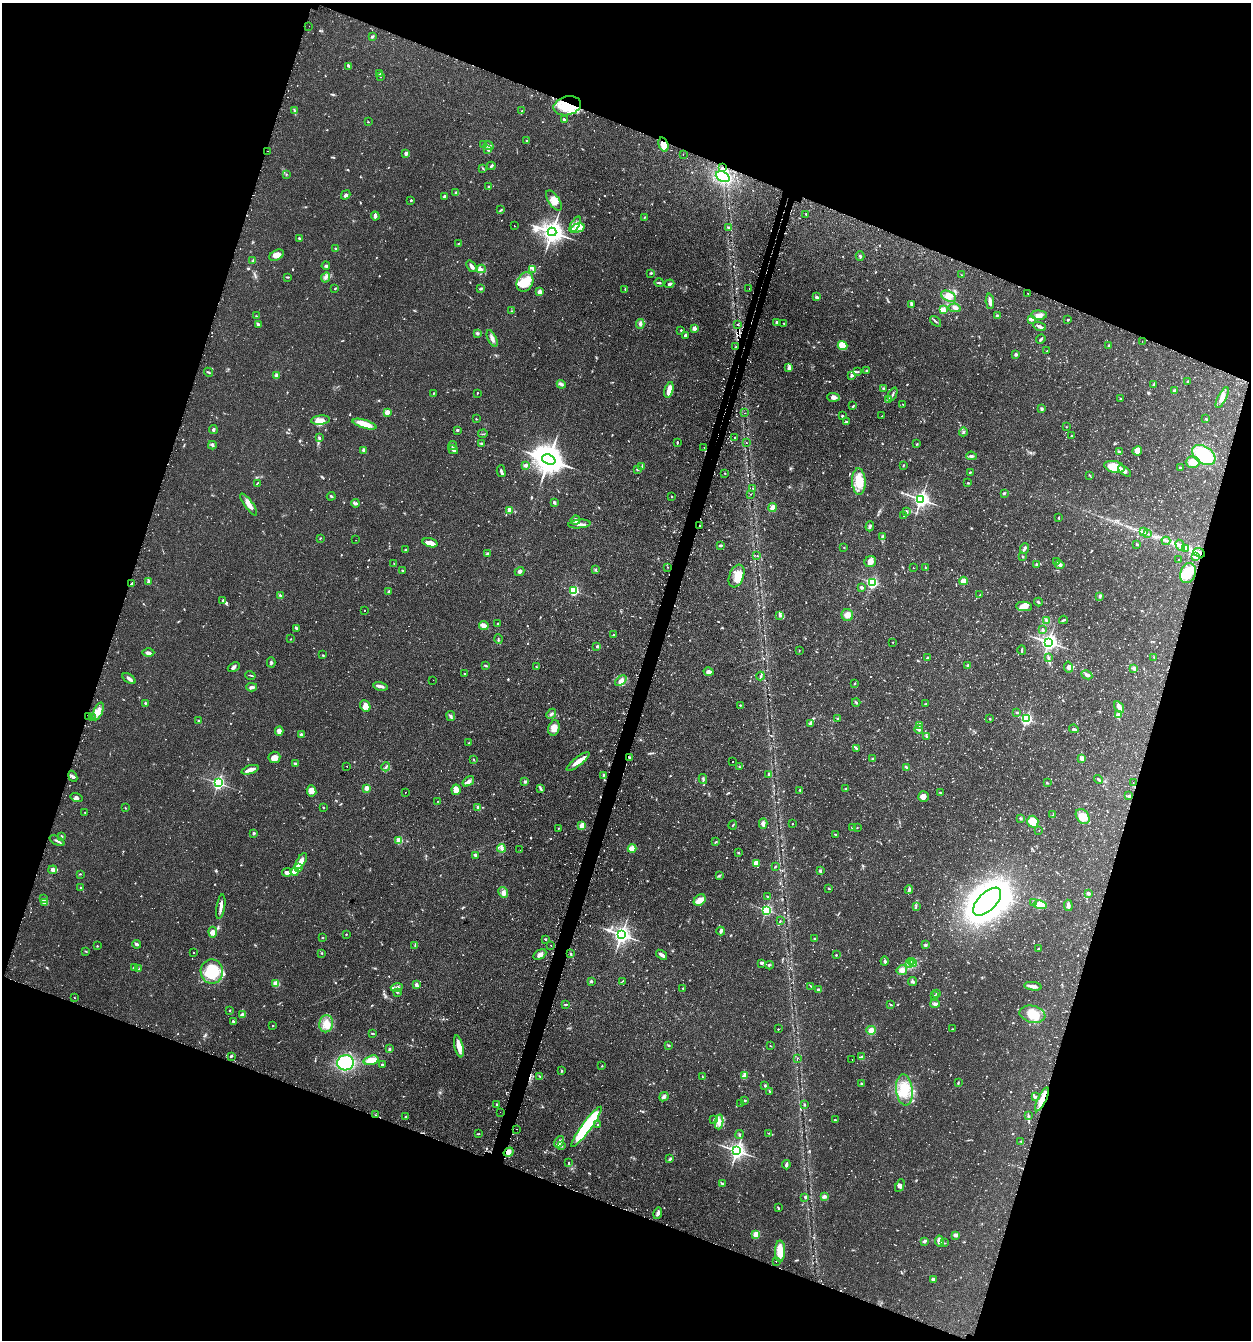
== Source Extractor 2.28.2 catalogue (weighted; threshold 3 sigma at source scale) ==
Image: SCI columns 163-5155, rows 37-5388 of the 5447 x 5425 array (HDU 1 of 3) = the unmasked area's bounding box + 8 px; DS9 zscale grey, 4 x 4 block average (1 PNG px = mean of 4 x 4 image px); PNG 1253 x 1342 px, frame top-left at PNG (2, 3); each listed source drawn as its Kron ellipse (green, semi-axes under 4 px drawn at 4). Shown black and unused: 39% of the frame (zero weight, under 2 of 3 exposures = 4% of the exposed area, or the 3 px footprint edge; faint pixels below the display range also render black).
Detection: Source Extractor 2.28.2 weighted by HDU 2 'WHT'. Background 0.0992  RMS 0.0055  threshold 0.0249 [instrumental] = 3 sigma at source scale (4.5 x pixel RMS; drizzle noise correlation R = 1.50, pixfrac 1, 0.05/0.05 arcsec/px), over >= 5 px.
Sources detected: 1286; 15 too faint to see at this stretch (4 x 4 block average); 4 inside a brighter object's white glare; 72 cosmic-ray / hot-pixel residue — neither listed nor drawn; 24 coinciding with a brighter row at this scale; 50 inside a brighter listed object's ellipse — not listed separately; of the other 1121, all 500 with FLUX_AUTO >= 1.72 (the completeness limit of this list) listed and drawn (621 fainter detections not listed), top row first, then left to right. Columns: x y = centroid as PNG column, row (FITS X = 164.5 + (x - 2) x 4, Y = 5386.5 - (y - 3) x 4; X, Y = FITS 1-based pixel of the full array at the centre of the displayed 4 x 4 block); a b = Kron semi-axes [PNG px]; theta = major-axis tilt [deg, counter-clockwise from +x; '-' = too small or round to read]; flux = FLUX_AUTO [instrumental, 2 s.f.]
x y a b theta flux
309 26 2 2 - 2.3
372 37 3 2 - 4.8
349 66 2 2 - 3.4
380 74 3 2 - 2.4
380 76 2 2 - 1.9
567 106 14 9 13 80
295 111 3 2 - 2.8
522 111 2 2 - 2.8
564 120 3 2 - 7.4
368 122 2 2 - 1.9
526 141 2 2 - 8.5
483 144 3 2 - 4.9
663 145 7 5 -74 35
489 146 5 3 - 8.9
488 149 3 2 - 4.4
267 151 2 2 - 6.6
406 153 2 2 - 36
683 155 2 2 - 2.3
491 166 4 2 - 4.8
723 167 2 2 - 2.3
483 168 2 2 - 1.9
286 174 2 2 - 1.9
723 177 7 5 -24 170
488 187 2 2 - 4.9
455 193 3 2 - 3.5
346 195 5 3 - 8.4
444 196 3 2 - 6.3
411 200 2 2 - 8.7
554 201 11 5 -55 27
501 210 3 2 - 2.9
806 214 3 2 - 2.6
375 216 4 2 - 12
644 217 2 2 - 2.3
575 224 9 3 60 14
514 226 2 2 - 4.6
578 228 7 4 16 19
729 228 3 2 - 3.5
552 232 4 3 - 2900
299 238 3 2 - 3.5
458 243 3 2 - 2.3
336 248 3 2 - 3.8
276 255 8 5 28 21
860 256 4 2 - 4.5
253 261 3 2 - 4.8
326 266 4 2 - 4.3
471 266 6 3 -54 11
481 269 4 2 - 5.5
533 269 3 2 - 3.5
651 273 3 2 - 3.5
962 275 2 2 - 1.9
288 277 4 2 - 2.1
325 277 5 3 - 9.5
525 282 10 8 62 47
659 283 5 2 - 5.1
669 284 5 2 - 5.1
335 288 2 2 - 3.7
481 288 2 2 - 2.7
625 289 2 2 - 2
749 289 2 2 - 6.9
539 292 2 2 - 28
1028 293 2 2 - 1.9
948 296 8 5 -25 21
817 297 3 2 - 6.6
990 301 8 3 -86 17
911 304 4 3 - 6
955 308 6 2 -9 6.4
943 310 2 2 - 130
512 311 3 2 - 2
997 315 3 2 - 2.6
1039 315 7 4 -2 16
256 316 2 2 - 1.9
1031 319 4 2 - 15
1068 320 2 2 - 2.7
935 321 6 2 -42 4.1
776 322 2 2 - 4.5
784 323 2 2 - 2.1
258 324 4 2 - 12
640 324 5 3 - 7.1
737 324 2 2 - 7.9
1039 326 6 3 -23 10
694 328 2 2 - 61
681 330 2 2 - 4.1
477 333 3 2 - 4.7
685 335 4 2 - 6.3
492 338 9 3 -64 13
1041 339 5 2 - 5.7
1142 342 2 2 - 1.9
1108 345 2 2 - 2.3
842 346 5 4 - 62
735 347 4 2 - 2.4
1047 351 3 2 - 1.7
1016 354 2 2 - 20
789 368 4 3 - 11
866 371 3 2 - 2.3
208 372 5 2 - 3.2
858 372 3 2 - 2.1
276 375 4 3 - 6.5
852 375 3 3 - 5.1
1187 381 2 2 - 2
561 384 4 3 - 6.5
1154 384 3 2 - 3.8
883 388 2 2 - 2.5
669 390 8 3 74 39
1174 390 3 2 - 4
433 393 3 2 - 2.6
477 393 2 2 - 2
893 394 7 2 65 5.5
833 397 6 4 -3 14
1222 398 11 4 63 22
888 399 3 3 - 4.3
1120 399 3 2 - 4.9
903 404 2 2 - 1.8
853 406 4 2 - 2.6
1042 409 2 2 - 17
387 412 4 4 - 16
745 413 2 2 - 3.6
842 416 3 2 - 3.5
882 416 2 2 - 1.8
476 419 2 2 - 1.9
1206 419 3 2 - 3
320 420 9 4 7 26
847 422 2 2 - 3.6
364 424 12 4 -17 47
1067 427 2 2 - 1.8
213 430 4 2 - 7.6
457 430 3 2 - 4.8
963 432 4 2 - 3.9
483 434 5 2 - 3
1072 436 2 2 - 2.4
735 437 2 2 - 4.6
319 438 3 2 - 5
677 442 3 2 - 3.9
481 443 3 3 - 3.8
746 443 2 2 - 1.9
917 444 2 2 - 2.2
212 445 4 2 - 4.8
453 445 4 2 - 5
704 448 2 2 - 2.6
364 450 4 3 - 6.3
453 450 5 3 - 6.7
1137 451 5 4 - 16
1119 452 3 2 - 8.6
1204 455 13 8 -34 160
971 456 5 2 - 8
549 460 7 5 -21 7000
1193 462 7 5 -2 32
525 465 3 3 - 8.5
903 465 3 2 - 2.2
641 467 3 2 - 2.2
1114 467 10 5 -14 85
1180 468 2 2 - 6
637 469 3 2 - 3.6
501 471 6 2 -76 7.4
1124 471 7 3 -36 9
970 472 2 2 - 4.4
725 473 2 2 - 2
1090 475 2 2 - 1.9
859 482 13 7 -87 62
257 483 4 2 - 2.3
968 483 2 2 - 2.9
753 488 2 2 - 2.1
1004 493 4 2 - 3.6
751 494 2 2 - 1.9
331 496 4 2 - 4.5
671 496 2 2 - 2.2
921 499 3 3 - 1400
554 502 3 2 - 7.4
355 503 4 2 - 5.1
249 504 13 4 -54 24
773 508 4 3 - 16
510 510 3 2 - 29
907 512 4 2 - 3.9
904 515 3 2 - 1.8
1059 518 2 2 - 2.5
575 520 5 4 - 11
579 524 11 3 6 13
700 525 2 2 - 3.7
870 526 5 2 - 5.7
1144 532 3 2 - 4.5
1147 534 2 2 - 1.9
882 537 3 2 - 3.5
320 538 2 2 - 2.1
356 540 2 2 - 6
1166 541 4 2 - 3.3
430 543 7 3 -15 35
1137 544 3 2 - 3.1
720 545 4 2 - 4.8
1180 545 6 4 -58 13
844 547 2 2 - 2.1
1025 548 5 2 - 8.4
1185 548 4 2 - 5.8
406 550 3 2 - 5.3
1199 553 6 3 -22 26
487 554 3 2 - 7.4
757 556 2 2 - 2.7
1023 556 3 2 - 2.8
1195 557 4 2 - 3.6
1179 560 3 2 - 1.8
870 562 6 5 - 18
1056 562 3 2 - 3.9
394 564 3 2 - 2.2
1037 564 3 3 - 4
1060 565 5 3 - 8
668 567 2 2 - 2.3
913 568 2 2 - 2.3
925 568 3 2 - 2
595 570 3 2 - 2.5
403 571 3 2 - 2.8
520 571 5 3 - 7
1188 573 10 7 71 58
736 576 12 7 68 43
148 581 4 2 - 4.8
963 581 4 4 - 18
131 583 2 2 - 12
873 583 2 2 - 340
861 587 3 2 - 5.9
574 590 2 2 - 360
389 592 4 2 - 8.9
280 595 3 3 - 3.8
980 595 3 2 - 2.1
1100 596 4 3 - 4.9
223 601 3 2 - 4
1038 602 4 2 - 4
1024 606 8 4 -5 23
364 610 2 2 - 2.2
780 615 4 3 - 7.4
847 615 6 5 - 16
1046 620 3 3 - 5.1
1063 620 4 2 - 4.4
498 624 3 2 - 2.9
484 626 5 3 - 23
296 628 3 3 - 4.1
1043 630 4 2 - 4.2
613 634 2 2 - 2.1
291 639 2 2 - 1.8
498 639 4 2 - 2.2
893 642 2 2 - 2
1048 642 3 2 - 1400
597 646 3 2 - 5.3
1022 650 4 2 - 3.4
799 651 2 2 - 1.9
148 652 6 3 0 15
322 655 2 2 - 2.3
1154 657 2 2 - 2.3
927 658 3 2 - 3.5
1048 658 4 2 - 4.8
271 662 5 2 - 5.1
968 665 3 2 - 4.5
486 666 3 2 - 4
234 667 6 3 25 6.9
536 667 2 2 - 3.6
1068 667 5 4 - 9.1
1134 668 4 3 - 10
709 672 5 4 - 14
465 674 2 2 - 2.2
250 675 5 2 - 3.1
1087 675 6 3 -28 13
761 676 4 2 - 3.6
129 679 7 3 -36 11
433 680 2 2 - 2
621 681 6 4 41 18
854 684 2 2 - 2.3
381 686 7 3 -12 12
252 687 5 3 - 8.9
856 702 4 2 - 3.6
145 703 2 2 - 6.5
925 704 3 2 - 2.6
740 705 2 2 - 6.7
365 706 6 5 - 18
1119 707 6 3 -56 22
98 711 9 4 68 22
1017 712 3 2 - 3.7
551 714 5 3 - 6.9
1119 714 2 2 - 55
451 716 5 3 - 7.1
89 717 2 2 - 2.6
93 717 2 2 - 2.3
837 718 2 2 - 2
990 719 3 2 - 2.1
1026 719 2 2 - 590
199 721 3 2 - 3.8
811 724 3 3 - 8.2
919 725 3 2 - 2.8
554 728 8 5 75 25
919 729 4 3 - 7.8
1074 729 5 3 - 4.7
279 731 4 3 - 13
301 735 3 2 - 8.3
926 737 2 2 - 2.2
469 743 4 2 - 3.6
856 748 3 2 - 2.8
274 757 6 6 - 19
629 757 2 2 - 3.2
1082 758 3 2 - 21
873 759 2 2 - 2.3
474 760 3 2 - 1.7
578 761 14 4 38 27
732 762 2 2 - 2
295 764 4 2 - 4.7
346 766 2 2 - 1.9
386 767 4 2 - 5.1
740 767 2 2 - 2.3
906 767 3 2 - 4.1
250 770 9 3 19 23
768 775 3 2 - 3
73 776 6 3 -68 6.2
603 776 2 2 - 1.9
703 779 5 2 - 3.8
1098 779 4 2 - 6.4
468 781 6 3 35 11
525 782 2 2 - 6.1
218 783 2 2 - 780
1047 783 3 2 - 1.8
1133 783 2 2 - 2.1
366 788 2 2 - 75
541 788 4 2 - 3.9
846 788 3 2 - 2.6
456 790 5 4 - 23
800 790 4 2 - 2.9
311 791 5 5 - 19
405 792 2 2 - 2.3
940 793 3 2 - 2.6
923 796 5 5 - 15
1129 796 3 2 - 5.9
77 798 6 3 -17 7.3
438 801 2 2 - 1.8
323 807 2 2 - 2.3
125 808 2 2 - 1.9
478 808 3 2 - 11
85 812 2 2 - 4.4
1053 815 3 2 - 2.9
1083 816 8 6 -52 38
1020 818 3 2 - 4.5
1033 822 6 5 - 40
763 824 5 3 - 13
792 824 2 2 - 2
733 825 5 2 - 2.5
582 826 4 2 - 45
559 828 4 2 - 2.1
852 828 2 2 - 4.2
857 828 2 2 - 1.7
1039 830 2 2 - 2
254 833 2 2 - 15
835 834 3 2 - 3.2
62 836 3 2 - 2.2
57 841 8 2 -26 6.6
399 841 2 2 - 140
716 841 3 2 - 2.3
501 848 4 2 - 6
632 848 4 3 - 40
520 850 2 2 - 2.5
738 853 2 2 - 2.3
475 855 4 2 - 5.1
301 861 9 2 58 44
756 863 4 3 - 39
775 867 3 2 - 2.6
299 868 2 2 - 5
53 870 4 4 - 9.1
295 871 4 3 - 27
820 871 2 2 - 21
287 872 5 3 - 8.7
80 874 2 2 - 1.8
719 876 4 2 - 2.1
80 887 2 2 - 4.4
829 889 2 2 - 2.9
909 890 4 3 - 7.1
503 892 5 4 - 11
1088 893 3 3 - 6.9
767 897 3 2 - 1.8
43 899 3 3 - 5.4
700 900 7 5 42 32
45 902 4 3 - 8
987 902 17 9 45 3400
1034 902 2 2 - 2.9
1040 905 6 4 -8 46
1068 905 6 3 -83 12
916 906 2 2 - 2.6
221 907 12 2 81 21
766 910 2 2 - 510
780 921 2 2 - 2.2
721 931 4 2 - 12
213 932 5 3 - 26
346 934 2 2 - 2.4
621 935 3 3 - 1700
322 938 2 2 - 5
545 939 3 2 - 3
815 939 2 2 - 7.2
136 944 4 2 - 6.2
415 945 2 2 - 1.8
926 945 3 2 - 3.4
97 946 2 2 - 3.1
551 946 2 2 - 1.8
1038 949 4 2 - 3.5
86 951 3 2 - 2
193 952 2 2 - 1.9
322 953 3 2 - 2.2
570 953 2 2 - 1.9
540 955 7 4 29 14
662 955 6 2 -36 16
836 955 2 2 - 6
885 961 4 3 - 6.3
912 962 2 2 - 2.5
762 963 4 3 - 5.4
909 963 4 2 - 6
914 963 3 2 - 4
769 965 4 2 - 3.1
134 967 3 2 - 2.7
139 968 2 2 - 1.9
902 970 5 5 - 12
212 972 12 11 - 140
591 981 2 2 - 15
622 981 3 2 - 2.3
912 982 4 3 - 6.1
276 984 2 2 - 140
416 985 3 2 - 14
811 986 3 2 - 2
1033 986 8 3 -8 19
397 987 6 2 14 6.7
683 988 2 2 - 3.5
818 990 3 2 - 5
397 992 2 2 - 2.6
936 993 3 2 - 2.5
935 995 2 2 - 2.5
74 998 2 2 - 3.4
566 1004 2 2 - 3.7
935 1004 5 3 - 7.4
891 1005 3 2 - 2.7
230 1010 2 2 - 5.3
1032 1014 13 8 -11 47
242 1015 2 2 - 45
233 1021 2 2 - 11
326 1024 8 7 - 30
273 1025 2 2 - 4.1
778 1029 2 2 - 3
952 1029 3 2 - 2.2
871 1030 4 4 - 17
372 1033 3 2 - 2.4
668 1045 2 2 - 2
459 1046 11 3 -77 35
770 1046 3 2 - 1.8
389 1049 3 2 - 3.3
231 1056 3 2 - 3.9
862 1057 2 2 - 32
797 1058 2 2 - 2.1
852 1059 2 2 - 2.4
371 1060 7 4 16 40
346 1063 8 7 - 220
382 1065 3 2 - 3.6
602 1066 2 2 - 3.4
561 1070 3 2 - 3.4
745 1075 2 2 - 2.8
540 1076 3 2 - 2.2
702 1076 3 2 - 1.8
958 1082 3 2 - 2
861 1083 2 2 - 2.2
765 1086 4 2 - 3.7
904 1090 15 8 -84 65
770 1092 3 2 - 3.4
664 1097 5 3 - 7.1
1036 1097 2 2 - 2
1042 1099 13 4 64 41
745 1100 3 2 - 2.8
741 1104 2 2 - 2.1
497 1105 4 2 - 4.8
805 1105 2 2 - 2.2
500 1112 2 2 - 2.8
375 1115 2 2 - 5.1
406 1116 3 2 - 2.5
1028 1116 4 2 - 3.7
714 1119 3 2 - 3.5
835 1120 3 2 - 2.1
719 1122 7 4 83 19
598 1125 2 2 - 5.3
587 1127 25 5 53 280
517 1129 2 2 - 3.5
769 1133 3 2 - 3.4
478 1134 2 2 - 1.7
739 1134 4 2 - 3.1
1021 1141 3 2 - 2
559 1142 6 4 58 11
562 1146 2 2 - 2.9
737 1151 3 3 - 1500
509 1152 5 3 - 14
670 1159 4 2 - 4.7
568 1163 3 2 - 2
786 1165 4 2 - 7.3
722 1184 3 2 - 7.8
900 1186 7 3 65 8.4
824 1196 3 2 - 12
805 1197 3 2 - 4.2
778 1208 3 2 - 3.2
658 1213 6 3 74 9.8
756 1234 2 2 - 140
956 1235 4 3 - 12
924 1241 3 2 - 7.3
939 1241 5 3 - 19
944 1243 2 2 - 2.1
780 1251 11 5 89 53
776 1261 2 2 - 1.8
933 1279 2 2 - 35
Overlapping masked pixels (flux is a lower limit): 11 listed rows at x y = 567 106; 663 145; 267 151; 723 167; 723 177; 737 324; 1199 553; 629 757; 1042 1099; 375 1115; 509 1152
Diffuse or blended objects may show on this block-average render without a row.